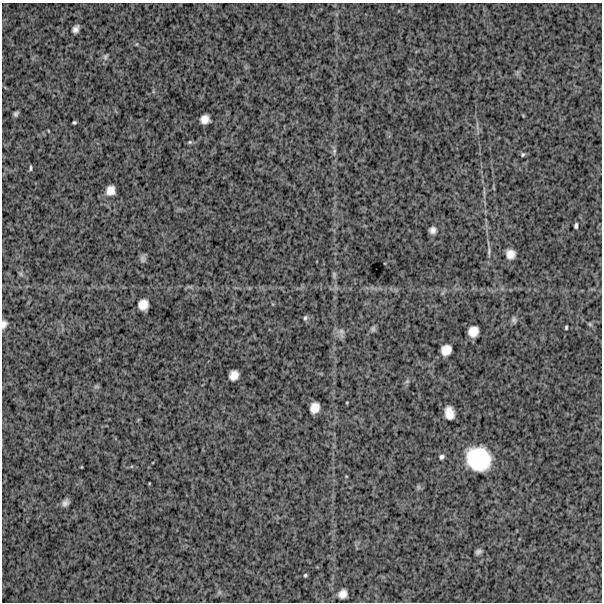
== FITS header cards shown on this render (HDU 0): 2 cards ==
NAXIS1  =                  600
NAXIS2  =                  600

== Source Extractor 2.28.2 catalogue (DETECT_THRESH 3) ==
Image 600 x 600 px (HDU 0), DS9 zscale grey, 1 PNG px = 1 image px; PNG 604 x 604 px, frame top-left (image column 1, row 600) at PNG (2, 3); no overlay
Background 1520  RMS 280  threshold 850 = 3 sigma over >= 5 px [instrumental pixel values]
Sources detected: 39; all 39 listed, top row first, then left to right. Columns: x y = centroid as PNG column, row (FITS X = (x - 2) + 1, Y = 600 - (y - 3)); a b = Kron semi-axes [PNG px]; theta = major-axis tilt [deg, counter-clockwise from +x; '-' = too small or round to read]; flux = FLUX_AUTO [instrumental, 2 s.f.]
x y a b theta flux
75 29 7 5 60 8.5e+04
137 44 5 3 - 1.5e+04
105 57 9 6 62 4.9e+04
16 114 5 4 - 4.1e+04
205 119 8 8 - 1.5e+05
74 122 4 3 - 2.6e+04
190 142 7 5 0 3.1e+04
334 151 10 5 84 5.0e+04
523 154 5 5 - 2.9e+04
30 168 6 3 83 2.9e+04
110 190 11 9 66 1.6e+05
576 226 5 3 - 4.1e+04
433 230 6 6 - 8.5e+04
489 251 14 3 86 5.8e+04
510 254 8 8 - 1.6e+05
143 259 10 7 -85 5.9e+04
21 274 7 5 -61 3.9e+04
334 274 8 5 -89 4.0e+04
143 305 10 9 - 1.9e+05
305 318 7 5 70 3.9e+04
514 320 8 5 -62 4.4e+04
4 324 10 6 76 8.0e+04
590 324 6 5 - 2.6e+04
566 327 4 3 - 2.5e+04
373 329 8 6 85 4.5e+04
473 331 10 9 - 2.1e+05
341 332 14 6 -86 7.3e+04
446 350 10 9 - 1.9e+05
234 375 9 8 - 1.6e+05
407 381 6 5 - 3.6e+04
96 387 8 4 -8 3.1e+04
315 408 10 8 70 1.8e+05
449 413 12 8 -78 2.0e+05
441 457 6 5 - 4.3e+04
478 459 22 20 -37 1.1e+06
65 503 7 5 62 7.3e+04
478 552 6 4 24 5.2e+04
305 575 4 4 - 2.4e+04
343 594 9 7 48 1.4e+05
At the frame edge (FLAGS 8, measured only in part): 1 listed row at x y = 4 324